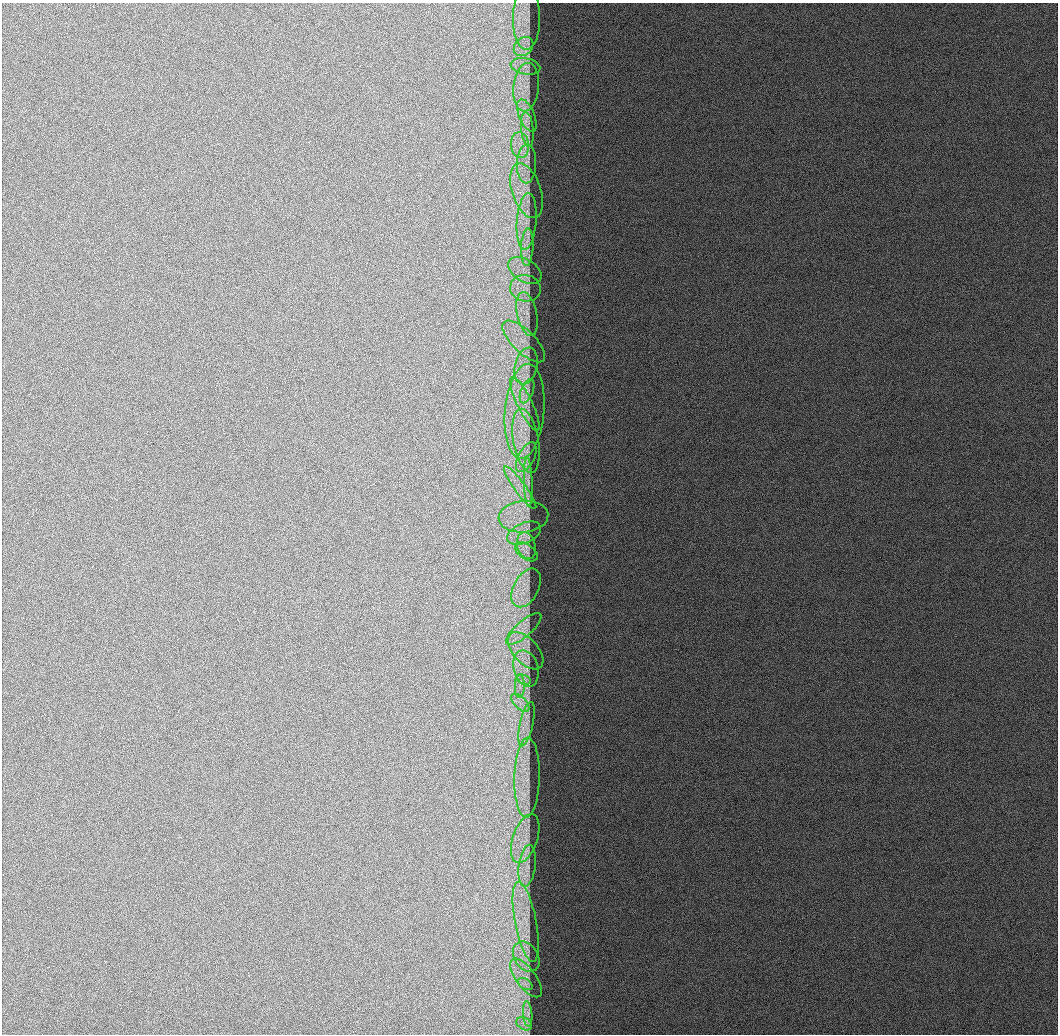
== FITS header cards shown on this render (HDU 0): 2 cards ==
NAXIS1  =                 1056 / Length of Axis 1 (Serial)
NAXIS2  =                 1032 / Length of Axis 2 (Parallel)

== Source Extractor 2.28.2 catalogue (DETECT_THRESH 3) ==
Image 1056 x 1032 px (HDU 0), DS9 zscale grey, 1 PNG px = 1 image px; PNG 1060 x 1036 px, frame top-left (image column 1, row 1032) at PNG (2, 3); each listed source drawn as its Kron ellipse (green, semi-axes under 4 px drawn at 4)
Background 520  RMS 2.3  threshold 7.04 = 3 sigma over >= 5 px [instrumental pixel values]
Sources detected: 44; all 44 listed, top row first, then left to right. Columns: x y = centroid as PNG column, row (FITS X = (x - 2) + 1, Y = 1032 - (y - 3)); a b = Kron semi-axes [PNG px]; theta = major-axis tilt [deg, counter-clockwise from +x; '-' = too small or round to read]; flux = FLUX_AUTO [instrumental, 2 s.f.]
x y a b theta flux
527 19 31 13 89 3600
523 47 11 8 44 1400
525 66 15 8 -11 1300
526 87 24 13 85 3500
527 115 17 7 -67 1600
527 129 17 6 -84 1400
520 145 13 9 -84 2200
527 164 19 9 88 2100
527 191 28 14 -71 4100
527 221 28 10 86 3200
527 247 19 6 87 1500
525 270 18 11 -32 2300
525 288 15 13 -12 2300
527 314 22 10 -78 2300
524 341 27 11 -44 3200
526 366 19 11 76 2600
527 391 13 6 68 890
525 404 29 7 -64 2500
524 411 48 19 85 9600
526 441 32 12 -80 4400
526 457 16 8 62 1400
528 482 25 3 -88 990
520 488 26 5 -54 2000
523 517 25 15 5 3700
524 533 18 10 24 2000
526 546 14 9 -73 1400
526 552 13 7 -35 1100
526 588 21 12 62 2700
524 629 22 7 41 2000
526 651 22 12 -48 2900
526 668 18 12 -74 2500
524 680 7 4 -18 620
520 686 12 5 -90 970
520 703 11 6 -45 1200
526 724 23 6 77 1900
527 778 40 12 89 5000
525 839 25 12 71 3500
527 866 21 8 83 2000
526 922 41 10 -79 4800
526 957 16 12 -56 1900
526 978 23 10 -53 2100
525 984 8 5 -34 530
528 1014 13 4 -85 710
524 1024 8 6 -30 680